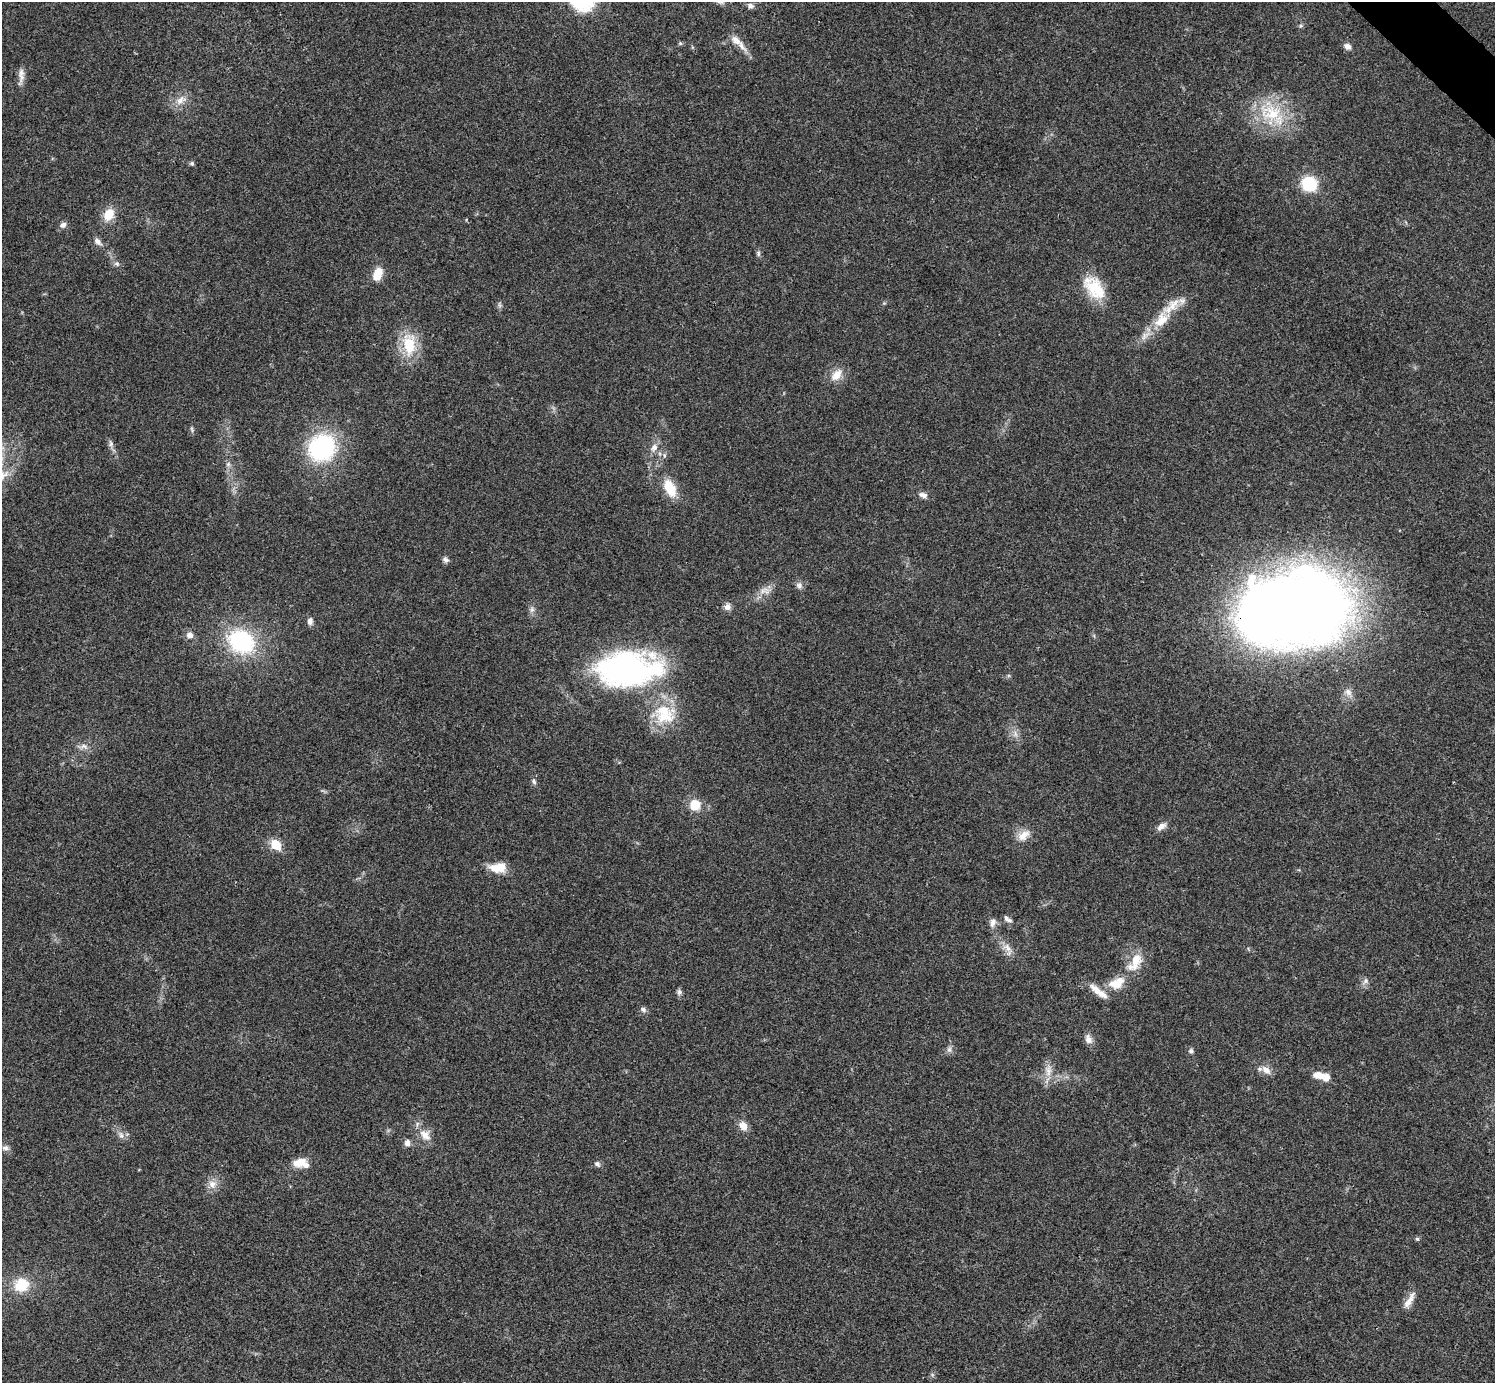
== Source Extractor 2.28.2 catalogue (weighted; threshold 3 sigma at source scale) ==
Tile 10 of 4 x 4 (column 2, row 3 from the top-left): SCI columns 1501-2993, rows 1682-3062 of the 5983 x 5983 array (HDU 1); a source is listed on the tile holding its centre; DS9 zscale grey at full resolution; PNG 1497 x 1385 px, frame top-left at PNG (2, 2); no overlay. Shown black and unused: <1% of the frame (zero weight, under 3 of 4 exposures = <1% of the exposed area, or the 3 px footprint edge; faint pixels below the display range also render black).
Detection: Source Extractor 2.28.2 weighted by HDU 2 'WHT'; one run over the whole footprint, this tile lists its part. Background 0.0195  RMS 0.004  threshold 0.0181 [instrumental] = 3 sigma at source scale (4.5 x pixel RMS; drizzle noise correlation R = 1.50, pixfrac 1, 0.05/0.05 arcsec/px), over >= 5 px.
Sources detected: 80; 1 too faint to see at this stretch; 1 inside a brighter object's white glare — not listed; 6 inside a brighter listed object's ellipse — not listed separately; the other 72 listed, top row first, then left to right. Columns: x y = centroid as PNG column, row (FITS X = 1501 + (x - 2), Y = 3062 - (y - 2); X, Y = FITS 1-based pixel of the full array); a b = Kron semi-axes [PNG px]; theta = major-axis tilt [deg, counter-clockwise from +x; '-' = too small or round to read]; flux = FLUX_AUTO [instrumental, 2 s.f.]
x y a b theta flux
750 6 8 7 - 1.4
1301 26 6 5 - 0.71
736 40 17 11 -40 4.2
680 43 5 5 - 0.64
1347 46 9 8 - 2
21 73 26 7 81 2.7
180 100 15 9 60 3.6
1271 113 36 30 -14 24
192 163 6 5 - 0.77
1309 184 13 13 - 18
109 214 13 10 59 7.5
63 225 8 7 - 1.7
97 241 12 7 -44 2
758 253 8 6 89 0.9
117 264 8 6 -42 1.1
377 274 14 9 69 7.1
1095 289 32 20 -51 15
1161 320 27 16 49 10
409 344 29 16 -85 15
837 375 18 11 47 5.2
192 429 9 3 -77 0.7
111 444 11 7 -84 1.5
322 448 25 23 45 52
654 448 13 8 55 2.8
228 464 7 5 45 0.99
670 488 21 12 -64 9.6
923 495 12 7 -19 2
445 560 8 7 - 1.3
799 585 9 8 - 1.6
764 590 16 7 31 3.2
727 607 10 9 - 1.9
532 609 9 6 89 1.4
1293 609 104 70 5 520
310 621 9 7 87 1.8
190 635 9 8 - 2.2
241 641 28 22 -31 42
623 669 62 38 5 110
1348 692 11 9 -53 2.5
664 716 31 21 1 16
1015 734 10 6 84 1.7
84 746 12 6 5 2
534 782 7 5 -60 0.94
695 805 13 13 - 6.9
1161 826 13 7 35 2.3
1023 835 19 11 37 4.7
275 844 6 5 - 20
498 867 21 11 3 7.2
1007 919 12 6 -36 1.5
992 923 12 8 72 2.2
1008 948 17 7 -60 3.2
1135 961 27 13 73 8.5
1366 981 10 7 56 1.6
1117 983 23 13 24 8.4
679 992 7 7 - 1.1
643 1009 9 6 -34 1.1
1088 1039 14 9 -66 2.5
949 1049 9 7 89 1.4
1191 1051 6 6 - 0.97
1048 1070 20 9 89 4.4
1266 1070 15 9 -40 3.2
1318 1075 13 9 -8 3.9
743 1126 11 9 -52 3.6
121 1135 11 6 -74 1.7
425 1135 18 13 -47 5
407 1143 8 8 - 1.9
5 1148 10 7 1 1.4
300 1162 16 10 15 5.6
597 1164 9 6 -39 1.2
212 1184 12 11 - 3.4
1417 1239 5 5 - 0.66
21 1285 14 13 - 12
1409 1300 26 7 59 3.6
Overlapping masked pixels (flux is a lower limit): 1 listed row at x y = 1293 609